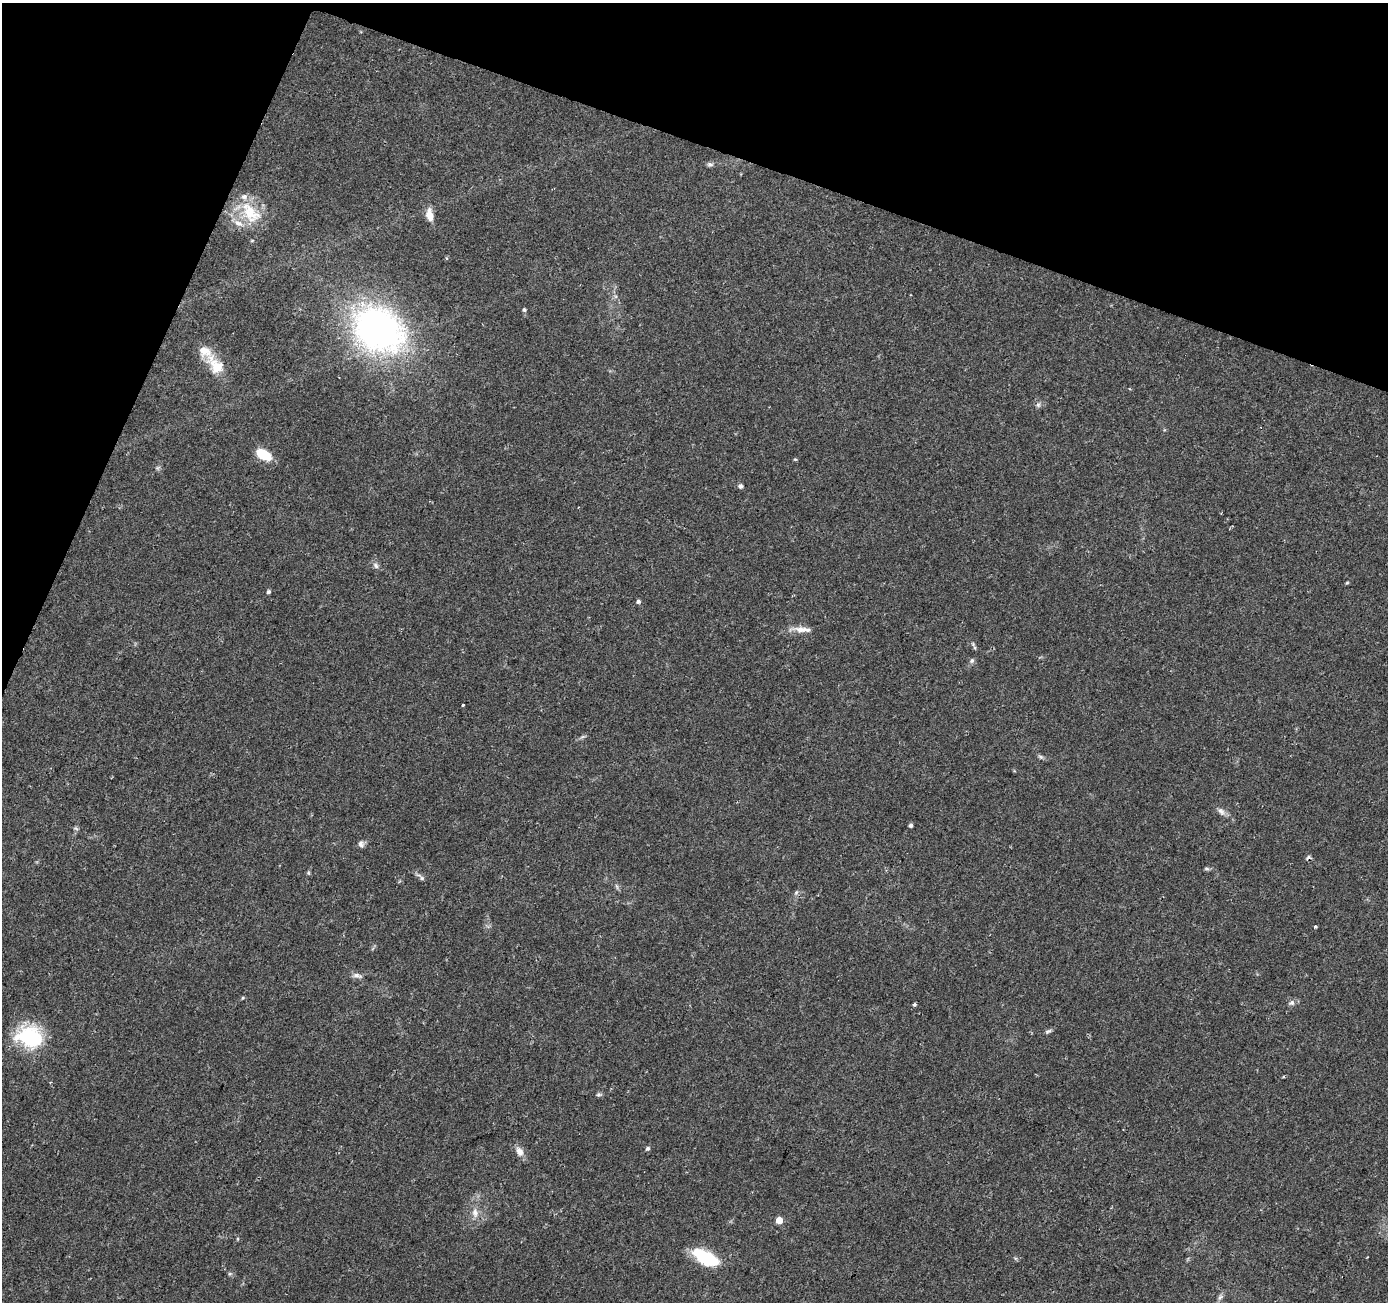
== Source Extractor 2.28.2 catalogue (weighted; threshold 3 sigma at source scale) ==
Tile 2 of 4 x 4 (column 2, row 1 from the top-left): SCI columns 1387-2772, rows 4110-5409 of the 5551 x 5684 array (HDU 1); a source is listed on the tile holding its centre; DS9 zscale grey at full resolution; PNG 1390 x 1304 px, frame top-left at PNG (2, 3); no overlay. Shown black and unused: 18% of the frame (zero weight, under 2 of 3 exposures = <1% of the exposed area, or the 3 px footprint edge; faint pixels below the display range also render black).
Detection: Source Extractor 2.28.2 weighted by HDU 2 'WHT'; one run over the whole footprint, this tile lists its part. Background 0.0336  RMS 0.0034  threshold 0.0155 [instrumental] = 3 sigma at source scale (4.5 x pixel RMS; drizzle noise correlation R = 1.50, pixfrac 1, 0.0396/0.0396 arcsec/px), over >= 5 px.
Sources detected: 50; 1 cosmic-ray / hot-pixel residue — not listed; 3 inside a brighter listed object's ellipse — not listed separately; the other 46 listed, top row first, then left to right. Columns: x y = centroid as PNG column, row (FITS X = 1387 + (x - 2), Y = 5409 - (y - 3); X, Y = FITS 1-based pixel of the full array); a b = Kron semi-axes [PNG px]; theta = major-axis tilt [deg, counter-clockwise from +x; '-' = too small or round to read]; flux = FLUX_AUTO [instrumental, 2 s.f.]
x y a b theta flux
710 164 9 6 -7 0.86
250 213 37 21 -49 13
429 215 15 8 -80 3.7
524 310 4 4 - 0.68
378 329 70 54 -32 97
215 365 28 15 -53 8.6
1038 405 8 6 75 0.86
264 455 12 7 -30 13
795 459 5 3 - 0.33
158 467 7 4 19 0.53
740 486 6 5 - 0.88
1221 513 2 2 - 0.3
376 565 9 6 -52 1.1
1347 583 5 3 - 0.34
268 592 5 4 - 0.73
638 601 5 4 - 0.82
801 629 29 7 -4 3.4
973 644 8 4 -60 0.69
972 660 7 6 - 0.84
463 705 3 3 - 3
582 737 7 4 19 0.59
1041 757 8 4 -31 0.7
1221 811 12 7 -50 1.6
911 825 4 4 - 0.83
76 829 6 4 -20 0.53
361 844 9 7 -64 1.2
1207 869 8 4 -1 0.62
309 873 6 4 -71 0.42
421 877 17 5 -40 1.1
617 886 9 3 -69 0.59
796 892 7 5 68 0.74
1315 926 3 3 - 0.94
357 975 14 6 -12 1.5
242 998 5 3 - 0.33
1291 1003 9 7 11 1.2
914 1004 5 4 - 0.63
1048 1031 9 5 24 0.75
29 1037 31 25 -13 21
599 1094 7 5 1 0.66
647 1148 5 4 - 0.79
519 1151 13 9 -57 2.4
475 1212 14 8 -83 2.6
779 1220 5 5 - 5.9
706 1258 28 12 -28 19
230 1274 6 4 -18 0.52
1220 1297 9 5 53 1